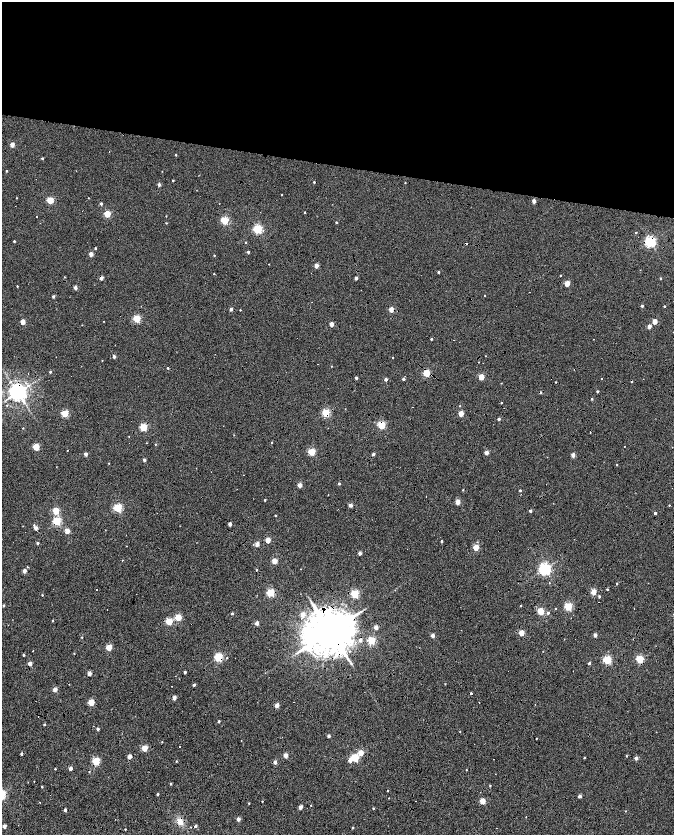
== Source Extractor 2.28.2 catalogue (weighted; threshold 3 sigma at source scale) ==
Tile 3 of 4 x 4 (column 3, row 1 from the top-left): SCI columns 2692-4034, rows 5276-6940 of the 5378 x 7161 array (HDU 1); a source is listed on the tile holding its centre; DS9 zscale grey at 2 x 2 block average (1 PNG px = mean of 2 x 2 image px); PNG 676 x 837 px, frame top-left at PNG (2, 2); no overlay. Shown black and unused: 24% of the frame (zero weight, under 7 of 14 exposures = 4% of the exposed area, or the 3 px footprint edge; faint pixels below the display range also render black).
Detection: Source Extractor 2.28.2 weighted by HDU 2 'WHT'; one run over the whole footprint, this tile lists its part. Background -0.013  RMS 0.0053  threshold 0.0217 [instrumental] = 3 sigma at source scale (4.09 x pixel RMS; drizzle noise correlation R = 1.36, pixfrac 0.8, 0.0396/0.0396 arcsec/px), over >= 5 px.
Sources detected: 264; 44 cosmic-ray / hot-pixel residue — not listed; the other 220 listed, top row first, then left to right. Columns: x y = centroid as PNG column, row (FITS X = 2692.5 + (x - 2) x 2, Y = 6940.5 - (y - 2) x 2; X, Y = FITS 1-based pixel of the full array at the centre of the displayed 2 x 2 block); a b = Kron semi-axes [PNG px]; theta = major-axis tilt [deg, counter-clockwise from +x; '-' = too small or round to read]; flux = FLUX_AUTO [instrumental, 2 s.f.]
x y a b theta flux
12 144 2 2 - 14
176 155 2 2 - 1.1
42 158 2 2 - 1.9
6 171 2 2 - 1.2
162 171 2 2 - 0.4
173 180 2 2 - 1.2
314 182 2 2 - 1.4
405 183 2 2 - 0.44
159 185 2 2 - 5.7
282 195 2 2 - 0.52
17 198 2 2 - 0.65
88 198 2 2 - 0.44
50 200 3 3 - 54
534 201 2 2 - 9.3
101 204 2 2 - 3.1
305 212 2 2 - 1
107 214 3 3 - 45
166 216 2 2 - 0.64
36 217 2 2 - 0.57
225 220 3 3 - 78
336 222 2 2 - 1.6
166 223 2 2 - 0.91
258 229 3 3 - 130
636 232 2 2 - 0.95
14 241 2 2 - 1.5
245 242 2 2 - 0.71
650 242 3 3 - 200
466 244 2 2 - 2.2
95 248 2 2 - 1.4
248 252 2 2 - 2.4
91 254 2 2 - 12
214 255 2 2 - 0.97
316 265 2 2 - 12
438 272 2 2 - 2.7
214 274 2 2 - 0.76
560 275 2 2 - 0.73
65 277 3 2 - 0.73
101 278 2 2 - 7.4
356 278 2 2 - 4.7
660 278 2 2 - 1.3
567 283 3 2 - 25
17 286 2 2 - 0.98
75 287 2 2 - 8
53 296 2 2 - 3.2
485 296 2 2 - 0.56
642 306 2 2 - 2.2
664 306 2 2 - 1.6
231 309 2 2 - 5.2
391 309 3 2 - 20
240 310 2 2 - 0.82
137 319 3 3 - 70
655 321 3 2 - 17
23 322 3 2 - 18
331 324 2 2 - 13
649 326 2 2 - 9.7
431 339 2 2 - 1.3
114 356 2 2 - 5.1
485 356 2 2 - 0.36
392 358 2 2 - 0.57
102 360 2 2 - 0.55
331 366 2 2 - 0.61
168 368 2 2 - 1.3
50 372 2 2 - 1.7
28 373 2 2 - 0.48
426 373 3 3 - 53
481 377 3 3 - 29
356 378 2 2 - 3.8
386 379 2 2 - 4.6
403 379 2 2 - 3
501 383 2 2 - 0.59
597 391 2 2 - 1.8
17 392 4 4 - 880
540 392 2 2 - 2.3
592 399 2 2 - 1.2
501 403 2 2 - 0.89
7 406 3 2 - 0.78
460 406 2 2 - 0.6
65 413 3 3 - 58
326 413 3 3 - 86
461 414 3 2 - 21
499 419 2 2 - 3.9
382 425 3 3 - 78
143 427 3 3 - 69
23 428 2 2 - 0.77
590 432 2 2 - 0.47
234 435 2 2 - 0.42
129 436 2 2 - 0.45
272 442 2 2 - 1.1
146 443 2 2 - 0.49
155 444 3 2 - 0.84
624 446 2 2 - 0.64
36 447 3 3 - 44
67 450 2 2 - 0.47
312 452 3 3 - 61
487 452 2 2 - 10
86 454 2 2 - 8.8
373 454 2 2 - 3.6
573 455 2 2 - 9.6
144 460 2 2 - 4.6
109 463 2 2 - 0.62
617 465 2 2 - 0.85
339 484 2 2 - 2.4
300 485 2 2 - 15
520 490 2 2 - 1.8
265 500 2 2 - 1.2
458 502 3 2 - 18
350 505 2 2 - 10
669 505 2 2 - 0.8
118 508 3 3 - 100
56 511 3 3 - 44
530 511 2 2 - 3.1
655 513 2 2 - 3.6
275 515 2 2 - 1.1
57 521 3 3 - 93
230 524 2 2 - 8.9
34 525 3 3 - 1.2
36 528 2 2 - 8.3
67 531 2 2 - 19
268 540 3 2 - 23
442 541 2 2 - 2.3
37 543 2 2 - 2.3
257 544 2 2 - 14
476 547 3 3 - 31
360 553 2 2 - 6.7
122 560 2 2 - 0.55
274 561 3 2 - 20
27 567 3 2 - 0.87
301 569 2 2 - 0.41
544 569 4 3 - 280
24 571 2 2 - 11
549 583 2 2 - 0.44
617 584 2 2 - 1.4
607 589 2 2 - 1.5
594 592 3 2 - 26
271 593 3 3 - 79
355 594 3 3 - 81
42 595 2 2 - 0.85
599 597 3 2 - 2
599 602 2 2 - 1.7
3 605 2 2 - 1.7
520 606 2 2 - 0.84
568 606 3 3 - 73
555 608 2 2 - 0.57
634 608 2 2 - 0.55
540 611 3 3 - 45
232 613 2 2 - 1.9
548 613 3 3 - 2.3
302 614 2 2 - 14
178 617 3 3 - 48
53 621 3 2 - 1.2
169 621 3 3 - 52
257 623 2 2 - 11
376 627 2 2 - 10
330 631 11 10 - 7600
521 633 3 2 - 26
433 635 2 2 - 8.7
595 635 2 2 - 7.2
82 637 2 2 - 0.83
360 640 3 2 - 5.4
371 640 3 3 - 70
109 647 3 3 - 33
74 653 3 2 - 0.67
23 655 2 2 - 1.6
218 657 3 3 - 110
640 659 3 3 - 73
607 660 3 3 - 90
30 663 2 2 - 13
351 663 3 3 - 1.2
589 663 3 2 - 2.3
185 672 2 2 - 3.1
89 673 2 2 - 11
445 684 2 2 - 0.72
194 685 2 2 - 3.9
55 689 2 2 - 12
471 693 2 2 - 2.3
174 697 2 2 - 11
91 702 3 3 - 40
277 705 2 2 - 13
219 721 2 2 - 3.3
44 724 2 2 - 1.6
98 729 2 2 - 3.9
460 731 2 2 - 0.63
329 736 2 2 - 5
162 742 2 2 - 0.63
144 748 3 3 - 29
361 753 3 3 - 24
21 754 2 2 - 3.4
286 755 2 2 - 15
129 756 3 2 - 15
626 756 2 2 - 1
355 758 3 3 - 78
584 758 2 2 - 1.2
636 758 2 2 - 7.8
350 760 3 3 - 8.6
96 761 3 3 - 73
176 761 2 2 - 0.96
275 762 2 2 - 6.7
70 768 2 2 - 9
55 769 2 2 - 1.2
466 770 2 2 - 0.72
89 772 2 2 - 0.77
34 782 2 2 - 0.5
171 784 3 3 - 1.1
42 786 3 2 - 0.91
490 786 2 2 - 1.1
158 794 2 2 - 2
580 796 2 2 - 7.8
388 798 2 2 - 0.54
262 801 2 2 - 0.89
482 801 3 3 - 27
249 803 2 2 - 0.89
311 805 2 2 - 0.65
300 807 2 2 - 11
373 808 2 2 - 1.2
65 810 2 2 - 5.1
626 811 2 2 - 0.51
238 819 2 2 - 8.7
180 821 9 7 -62 9.5
4 826 2 2 - 9.3
195 826 3 3 - 2.3
Overlapping masked pixels (flux is a lower limit): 17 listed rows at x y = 650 242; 466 244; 101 278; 391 309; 426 373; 17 392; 540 392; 326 413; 382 425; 143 427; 330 631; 218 657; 640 659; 30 663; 471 693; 96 761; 180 821